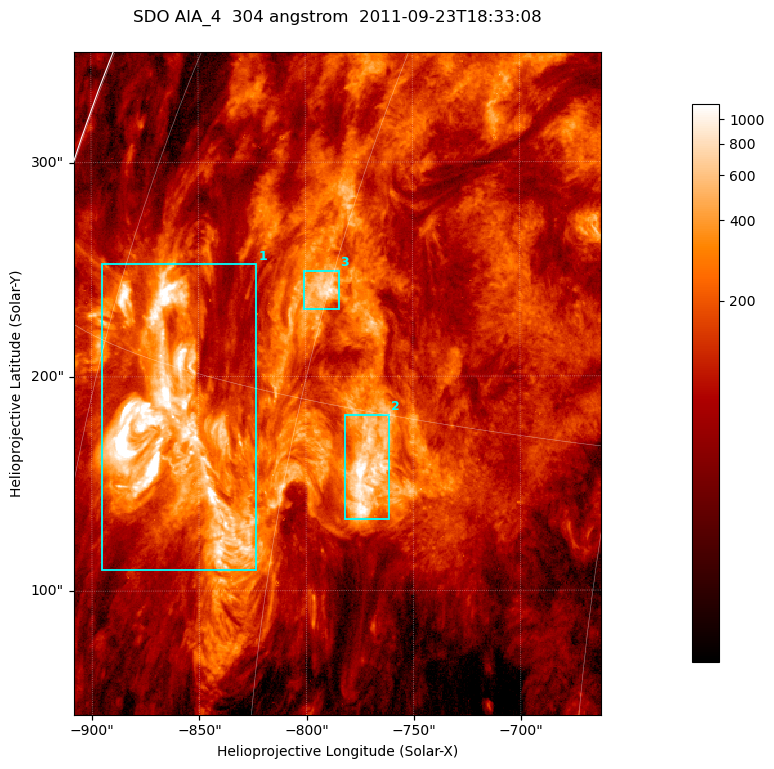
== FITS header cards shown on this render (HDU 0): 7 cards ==
TELESCOP= 'SDO     '           /
INSTRUME= 'AIA_4   '           /
WAVELNTH=                  304 /
WAVEUNIT= 'angstrom'           /
DATE-OBS= '2011-09-23T18:33:08.12' /
CTYPE1  = 'HPLN-TAN'           /
CTYPE2  = 'HPLT-TAN'           /

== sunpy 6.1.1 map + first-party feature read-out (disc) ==
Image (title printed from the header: SDO AIA_4  304 angstrom  2011-09-23T18:33:08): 410 x 515 px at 0.6 arcsec/px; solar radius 957 arcsec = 1594 px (partial field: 2.6% of the solar disc is inside the frame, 99% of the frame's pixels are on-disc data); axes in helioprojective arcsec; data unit not stated in the header (colour bar unlabelled)
Pointing: header CRPIX1/2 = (2058.21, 2041.36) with CRVAL1/2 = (0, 0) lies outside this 410 x 515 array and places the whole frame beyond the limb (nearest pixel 1.41 R_sun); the SolarSoft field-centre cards XCEN/YCEN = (-785.3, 196.7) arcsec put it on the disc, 1307 arcsec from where CRPIX/CRVAL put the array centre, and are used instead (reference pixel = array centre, CRVAL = XCEN/YCEN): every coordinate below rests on XCEN/YCEN
Orientation: roll -0.132 deg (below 1 deg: not rotated)
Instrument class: DISC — disc imager (sunpy class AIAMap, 304 A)
Bright regions (active regions / flare kernels): reference = the on-disc median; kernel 3 px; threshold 5 sigma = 373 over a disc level ~111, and >= 1.15x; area >= 211 px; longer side >= 5 px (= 3 arcsec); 3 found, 3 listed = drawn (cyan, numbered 1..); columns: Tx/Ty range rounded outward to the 2 arcsec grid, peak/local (2 s.f.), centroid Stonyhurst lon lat
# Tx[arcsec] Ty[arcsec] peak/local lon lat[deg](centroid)
1 -896..-822 108..254 40 -68 +13
2 -782..-760 132..182 12 -56 +13
3 -802..-784 230..250 8.7 -60 +18